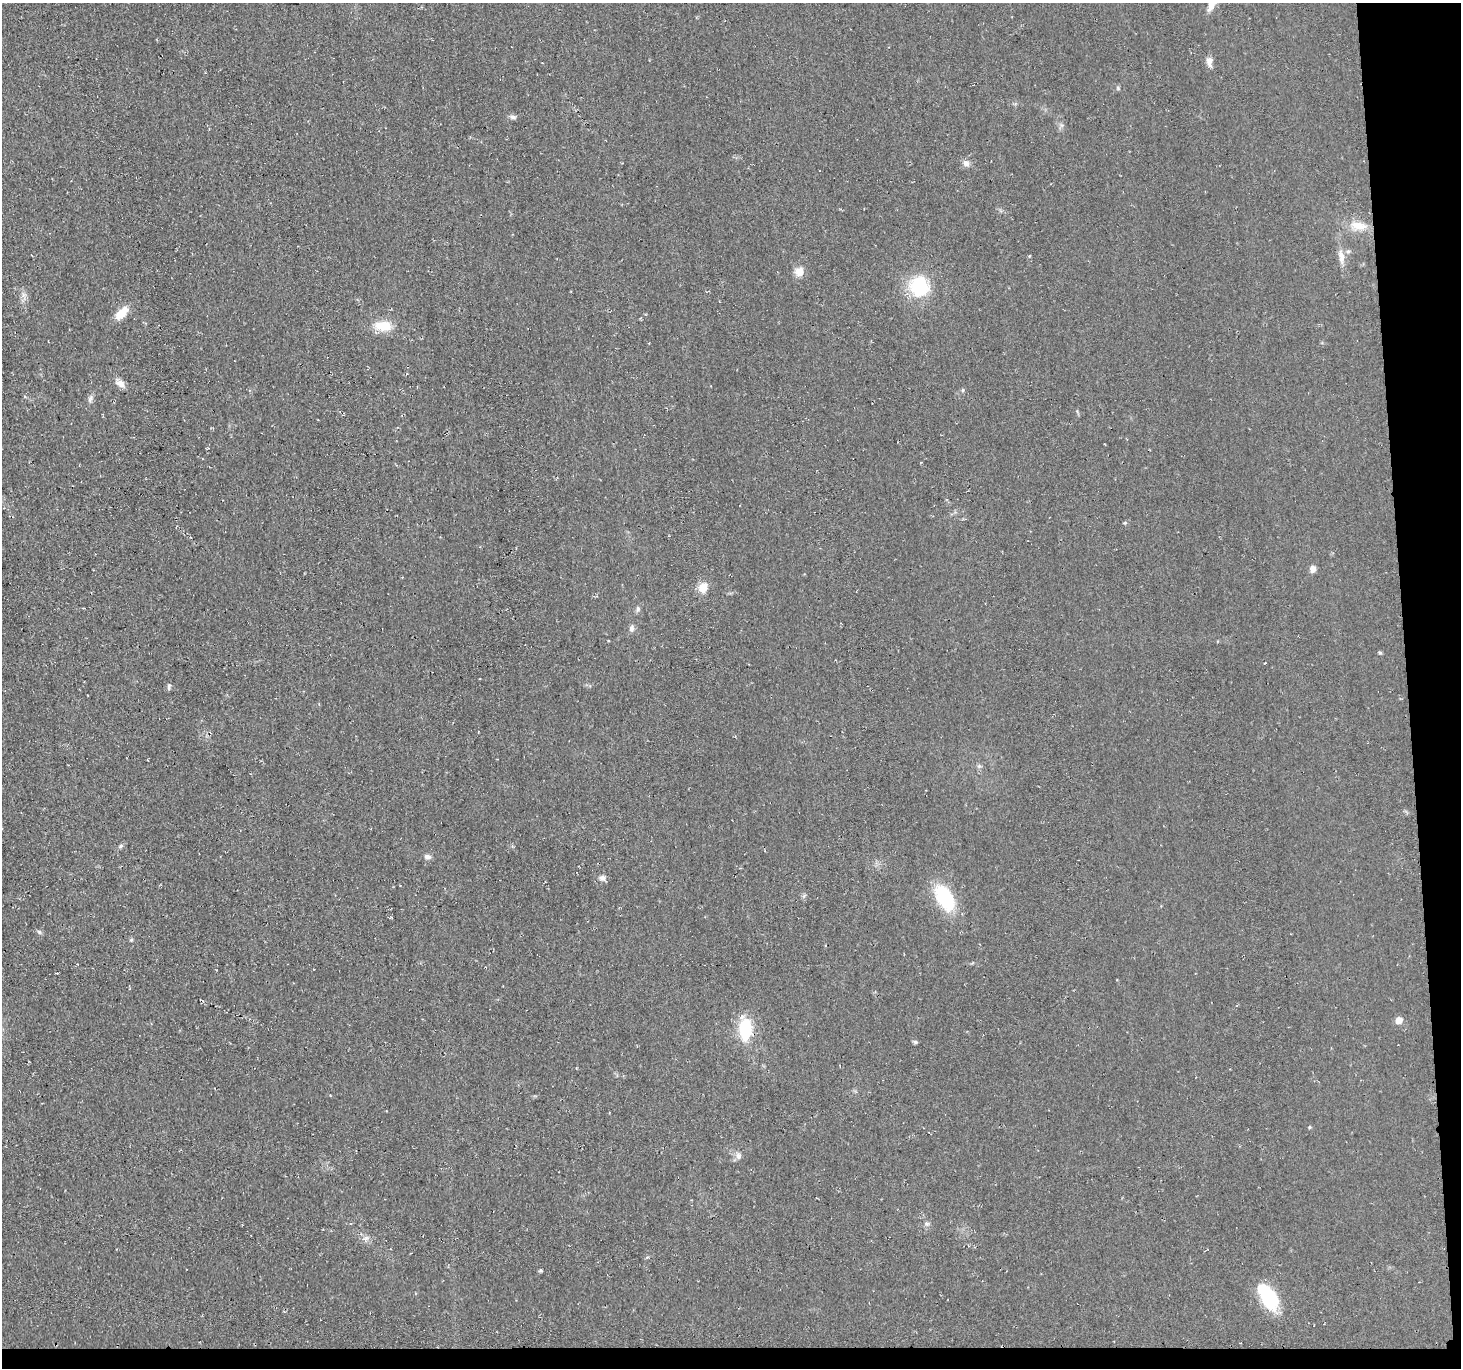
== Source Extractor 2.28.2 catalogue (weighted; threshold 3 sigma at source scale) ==
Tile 9 of 3 x 3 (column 3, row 3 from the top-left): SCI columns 2924-4382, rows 146-1511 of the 4432 x 4382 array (HDU 1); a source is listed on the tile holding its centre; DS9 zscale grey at full resolution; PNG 1463 x 1370 px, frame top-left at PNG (2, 3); no overlay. Shown black and unused: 5% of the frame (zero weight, under 2 of 3 exposures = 3% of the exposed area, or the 3 px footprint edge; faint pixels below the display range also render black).
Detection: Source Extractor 2.28.2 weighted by HDU 2 'WHT'; one run over the whole footprint, this tile lists its part. Background 0.0522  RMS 0.012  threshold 0.0536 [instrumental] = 3 sigma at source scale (4.5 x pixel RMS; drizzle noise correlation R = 1.50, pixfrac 1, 0.05/0.05 arcsec/px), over >= 5 px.
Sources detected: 36; all 36 listed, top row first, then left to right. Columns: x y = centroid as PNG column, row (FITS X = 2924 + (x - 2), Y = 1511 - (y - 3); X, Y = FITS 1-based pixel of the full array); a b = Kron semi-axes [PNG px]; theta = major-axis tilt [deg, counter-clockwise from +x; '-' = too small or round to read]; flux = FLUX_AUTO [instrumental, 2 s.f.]
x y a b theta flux
1212 4 19 7 67 11
1209 61 13 7 -84 6.5
513 117 9 5 -10 3
966 163 8 7 - 5.4
1358 226 24 10 -9 18
1029 256 4 4 - 1.1
1341 256 19 8 -84 9.6
799 271 11 10 - 10
919 286 26 23 -76 53
122 313 19 10 46 16
383 326 20 12 -4 23
121 384 11 9 -35 6.5
963 390 5 3 - 1.3
91 398 11 4 79 3.2
1313 569 8 7 - 5.6
703 588 12 10 74 13
638 609 7 5 70 2.6
631 628 8 6 88 3.8
1380 653 5 4 - 1.4
169 686 9 4 81 2.3
979 766 5 5 - 2.1
121 846 5 4 - 2.1
427 857 9 6 -7 3.9
602 878 8 7 - 4
944 898 22 12 -60 90
39 932 6 4 -43 1.9
131 940 5 4 - 1.4
1399 1020 5 5 - 16
745 1030 23 12 87 51
915 1042 6 5 - 2
1309 1127 5 3 - 1.1
738 1156 9 7 -77 4.6
927 1223 7 4 -1 2.1
366 1238 8 5 0 3.5
541 1270 4 4 - 1.7
1268 1297 31 15 -58 61
Isophote crosses this tile's border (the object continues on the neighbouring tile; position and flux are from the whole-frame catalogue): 1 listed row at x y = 1212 4
Unlisted compact peaks at least as high as the median listed source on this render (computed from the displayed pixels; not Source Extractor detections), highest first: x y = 1118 88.